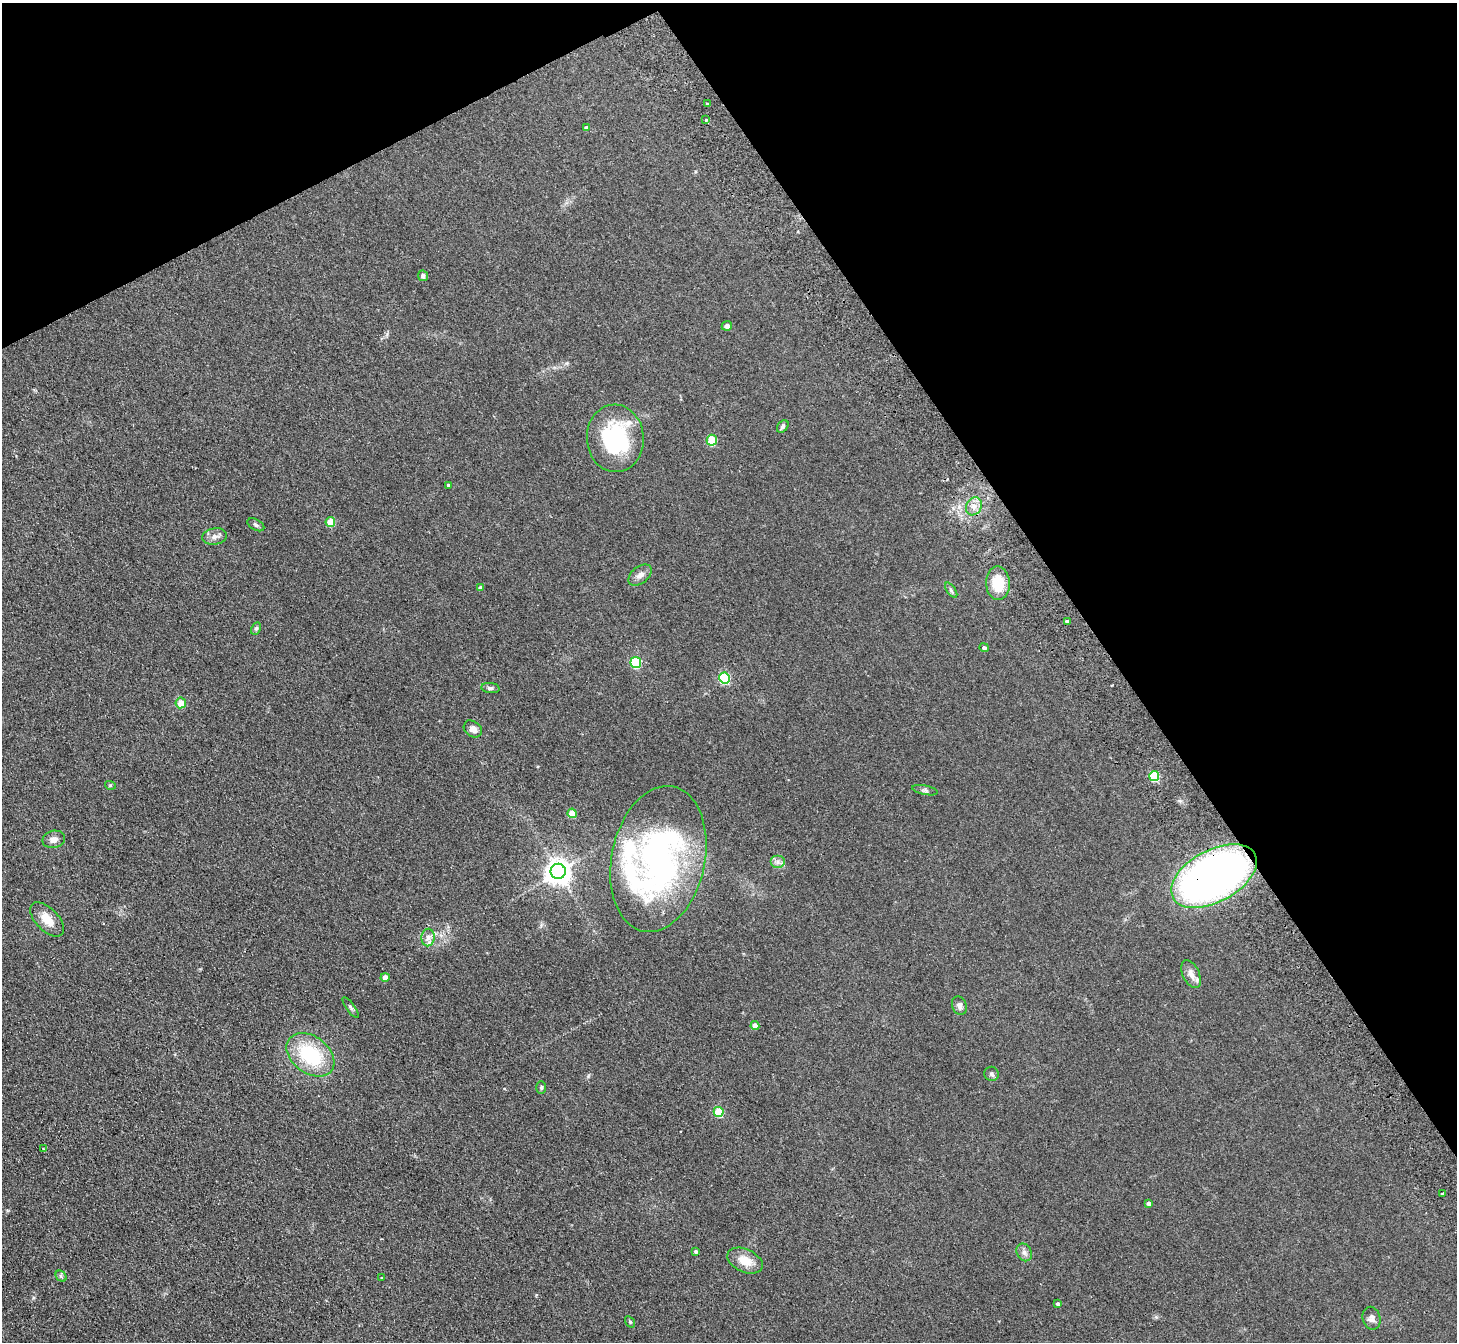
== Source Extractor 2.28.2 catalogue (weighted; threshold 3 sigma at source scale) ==
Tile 3 of 4 x 4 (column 3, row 1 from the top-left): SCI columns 2964-4418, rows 4213-5552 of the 5926 x 5882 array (HDU 1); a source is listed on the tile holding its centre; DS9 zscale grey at full resolution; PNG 1459 x 1344 px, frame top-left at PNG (2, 3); each listed source drawn as its Kron ellipse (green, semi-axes under 4 px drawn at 4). Shown black and unused: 30% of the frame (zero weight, under 2 of 3 exposures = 3% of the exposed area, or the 3 px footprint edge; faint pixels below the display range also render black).
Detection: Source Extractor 2.28.2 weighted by HDU 2 'WHT'; one run over the whole footprint, this tile lists its part. Background 0.106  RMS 0.012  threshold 0.0521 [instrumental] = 3 sigma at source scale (4.5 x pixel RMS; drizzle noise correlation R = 1.50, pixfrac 1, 0.05/0.05 arcsec/px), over >= 5 px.
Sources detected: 61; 1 inside a brighter object's white glare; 1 cosmic-ray / hot-pixel residue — neither listed nor drawn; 3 inside a brighter listed object's ellipse — not listed separately; the other 56 listed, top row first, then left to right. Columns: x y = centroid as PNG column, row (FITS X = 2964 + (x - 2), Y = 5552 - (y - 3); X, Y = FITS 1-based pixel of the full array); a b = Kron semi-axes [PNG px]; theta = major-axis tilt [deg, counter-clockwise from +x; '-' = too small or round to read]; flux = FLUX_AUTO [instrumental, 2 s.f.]
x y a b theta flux
708 104 4 3 - 4.7
706 120 3 3 - 6
586 127 4 3 - 2.9
423 276 5 5 - 3.2
727 326 5 5 - 4.1
783 427 7 5 52 2.1
615 438 34 28 -86 110
712 440 5 5 - 50
448 485 3 3 - 2.4
974 506 9 7 62 7.2
330 522 5 4 - 23
256 525 9 5 -30 2.4
215 536 12 8 10 5.8
640 575 13 8 40 6.3
998 583 17 12 -88 29
480 587 4 4 - 1.8
951 590 9 4 -55 2.2
1067 621 3 3 - 2.3
256 629 6 4 63 1.9
984 648 5 4 - 2.6
636 663 5 5 - 69
724 678 5 5 - 89
490 688 9 5 -6 2.9
181 703 5 5 - 13
473 729 10 7 -37 6.2
1154 776 5 5 - 68
110 785 5 3 - 1.2
925 790 13 4 -11 2.7
572 813 5 4 - 21
54 839 11 8 13 6.3
658 859 74 46 78 320
777 862 7 6 - 4.1
558 871 7 7 - 1100
1214 876 46 26 28 600
47 919 21 11 -46 18
428 937 9 6 86 5.1
1191 974 15 8 -65 8.7
385 977 4 4 - 9.6
959 1005 9 7 -71 3.8
350 1007 12 3 -54 2
755 1026 4 4 - 10
310 1055 26 18 -37 72
992 1074 7 7 - 2.7
541 1087 6 4 90 1.6
719 1112 5 5 - 42
43 1149 3 2 - 0.92
1443 1193 3 3 - 6.6
1149 1203 4 4 - 3.2
695 1251 3 3 - 1.9
1024 1252 9 7 -58 4.4
745 1261 19 11 -25 16
61 1276 6 4 -45 2
382 1278 4 3 - 1.8
1057 1304 4 4 - 1.8
1372 1318 11 9 -79 5.4
630 1322 6 4 -56 1.4
Overlapping masked pixels (flux is a lower limit): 1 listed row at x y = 1214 876